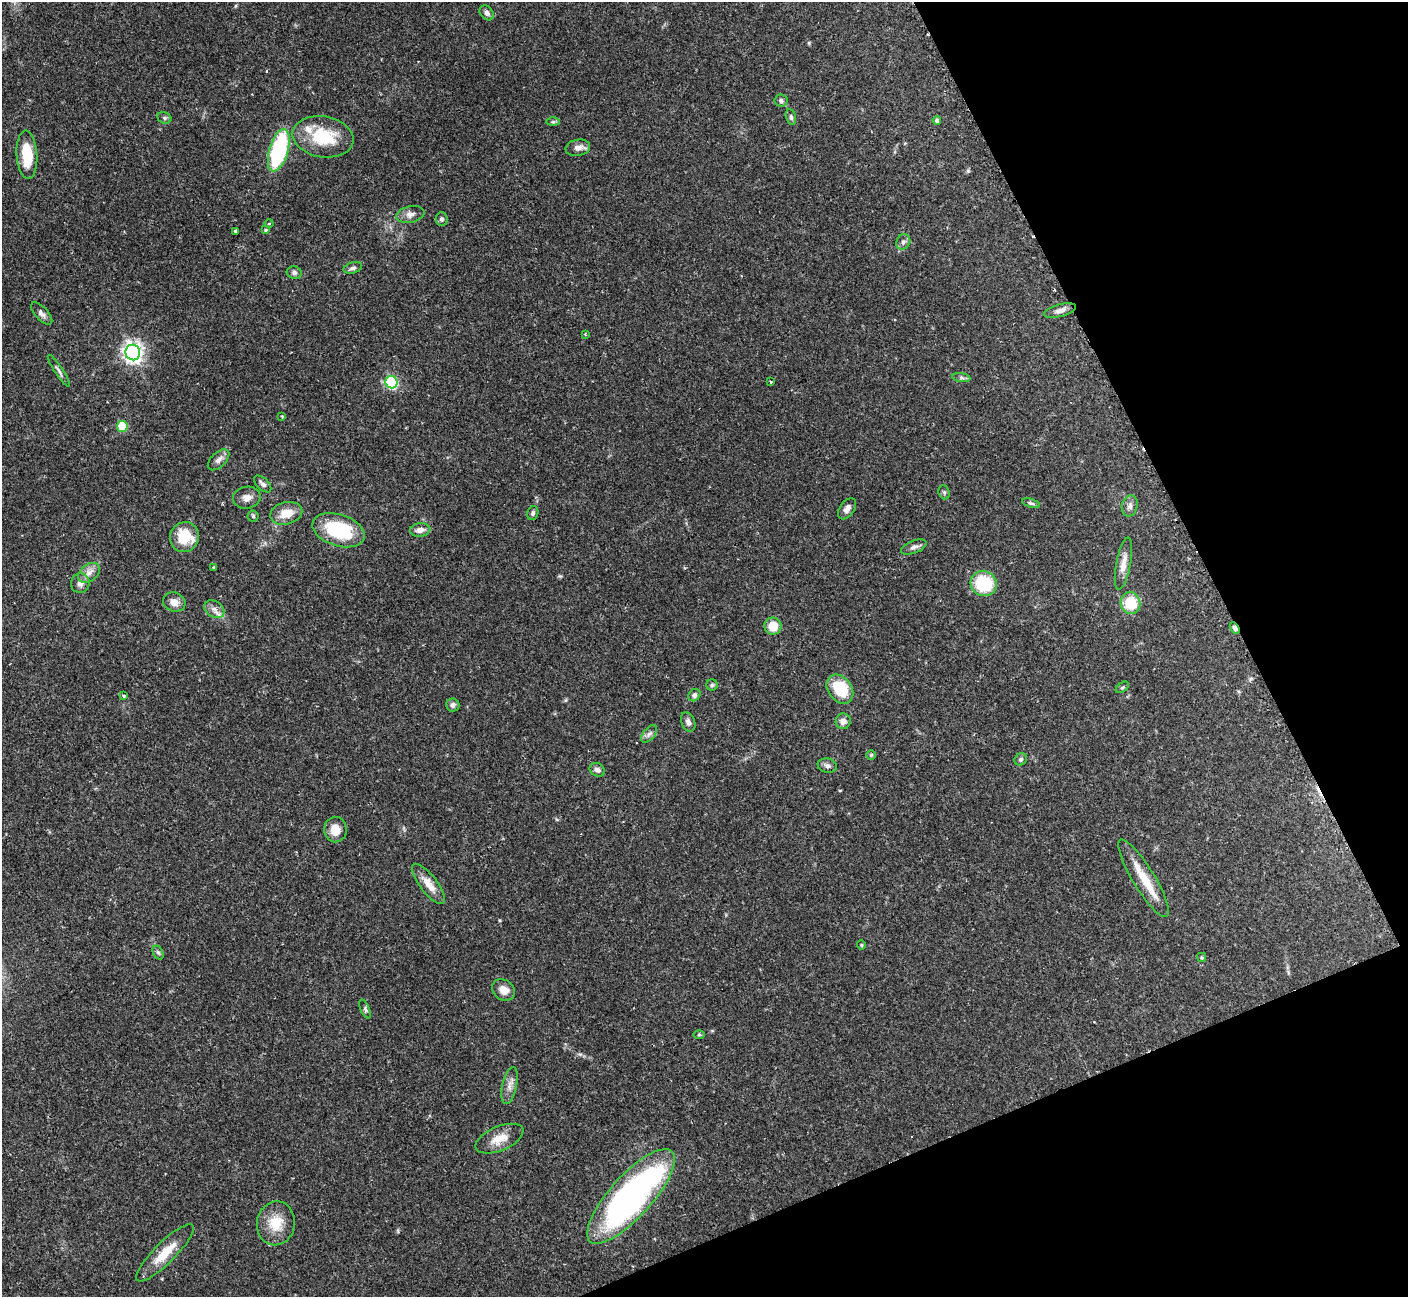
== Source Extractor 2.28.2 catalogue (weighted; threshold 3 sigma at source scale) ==
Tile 12 of 4 x 4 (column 4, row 3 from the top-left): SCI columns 4237-5642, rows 1466-2760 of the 5652 x 5640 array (HDU 1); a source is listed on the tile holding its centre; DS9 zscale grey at full resolution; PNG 1410 x 1299 px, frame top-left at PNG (2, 2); each listed source drawn as its Kron ellipse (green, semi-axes under 4 px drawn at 4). Shown black and unused: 21% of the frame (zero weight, under 2 of 3 exposures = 2% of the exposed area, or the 3 px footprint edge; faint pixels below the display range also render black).
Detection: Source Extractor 2.28.2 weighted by HDU 2 'WHT'; one run over the whole footprint, this tile lists its part. Background 0.135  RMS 0.005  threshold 0.0227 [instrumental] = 3 sigma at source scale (4.5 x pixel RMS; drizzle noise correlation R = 1.50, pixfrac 1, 0.05/0.05 arcsec/px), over >= 5 px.
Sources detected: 84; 2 cosmic-ray / hot-pixel residue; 1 long thin detection or spike segment (spike, bleed or trail) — neither listed nor drawn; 2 inside a brighter listed object's ellipse — not listed separately; the other 79 listed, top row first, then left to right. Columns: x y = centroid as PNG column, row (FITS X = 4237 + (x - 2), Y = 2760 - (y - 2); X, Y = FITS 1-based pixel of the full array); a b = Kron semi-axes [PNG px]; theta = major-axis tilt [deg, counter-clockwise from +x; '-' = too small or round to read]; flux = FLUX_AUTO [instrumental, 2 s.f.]
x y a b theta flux
487 13 8 6 -49 1.9
781 100 6 6 - 1.2
791 117 8 5 -76 1.2
164 118 7 5 -22 1
937 120 4 4 - 1.4
553 122 7 4 1 0.9
323 137 31 20 -9 23
578 148 12 8 11 3.1
279 150 22 9 74 60
27 155 24 10 -86 15
410 214 14 8 12 2.9
442 219 7 6 - 1.2
269 224 4 3 - 0.5
266 230 4 3 - 0.72
236 231 3 3 - 0.97
903 242 8 6 62 1.8
353 268 9 5 16 1.5
294 273 7 6 - 1.4
1060 310 16 6 15 2.9
42 313 14 6 -47 2.2
585 334 3 3 - 0.43
133 352 8 7 - 250
59 371 19 3 -57 1.5
961 378 9 4 -8 1.2
392 382 6 6 - 52
771 382 3 3 - 0.51
282 416 3 3 - 0.54
122 426 5 5 - 22
219 460 13 7 44 2.7
263 484 10 6 -44 1.7
944 492 7 5 -69 0.89
247 498 14 11 10 3.6
1031 503 9 4 -17 1.1
1130 506 11 8 76 2.3
847 509 12 7 55 2.5
286 513 16 11 14 8.3
533 513 7 5 72 1.2
253 516 5 5 - 0.88
339 530 27 15 -18 32
420 530 10 6 6 2.9
184 537 15 14 - 14
914 547 13 6 20 2.2
1123 564 26 7 79 4.8
214 567 4 3 - 1.3
89 573 12 8 38 3.4
80 583 10 9 - 2.7
984 584 13 12 - 26
174 602 11 9 -21 3.8
1131 603 11 10 - 16
214 609 11 8 -35 2.9
773 626 8 8 - 7.9
1235 628 6 4 -61 2.1
712 685 6 5 - 0.85
1122 687 7 4 35 0.86
840 689 16 12 -53 18
123 695 4 3 - 0.94
694 695 7 5 48 1.5
453 705 7 6 - 1.6
843 721 8 7 - 2.6
688 722 10 6 -69 2
649 734 10 5 50 1.7
871 755 5 4 - 0.61
1021 759 6 5 - 1.2
827 766 10 7 -12 1.7
597 770 8 6 -33 2.1
335 830 13 11 -83 5.9
1143 878 45 11 -59 13
428 884 24 8 -52 6.3
861 945 4 4 - 0.54
158 952 7 5 -61 1
1202 957 4 4 - 0.74
504 990 12 10 -34 4.3
365 1009 10 4 -67 1.1
699 1035 6 4 0 0.58
510 1085 19 7 77 3.6
499 1139 25 12 23 8
631 1196 61 21 48 190
276 1223 22 19 80 12
165 1253 39 10 45 12
Overlapping masked pixels (flux is a lower limit): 1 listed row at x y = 1235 628